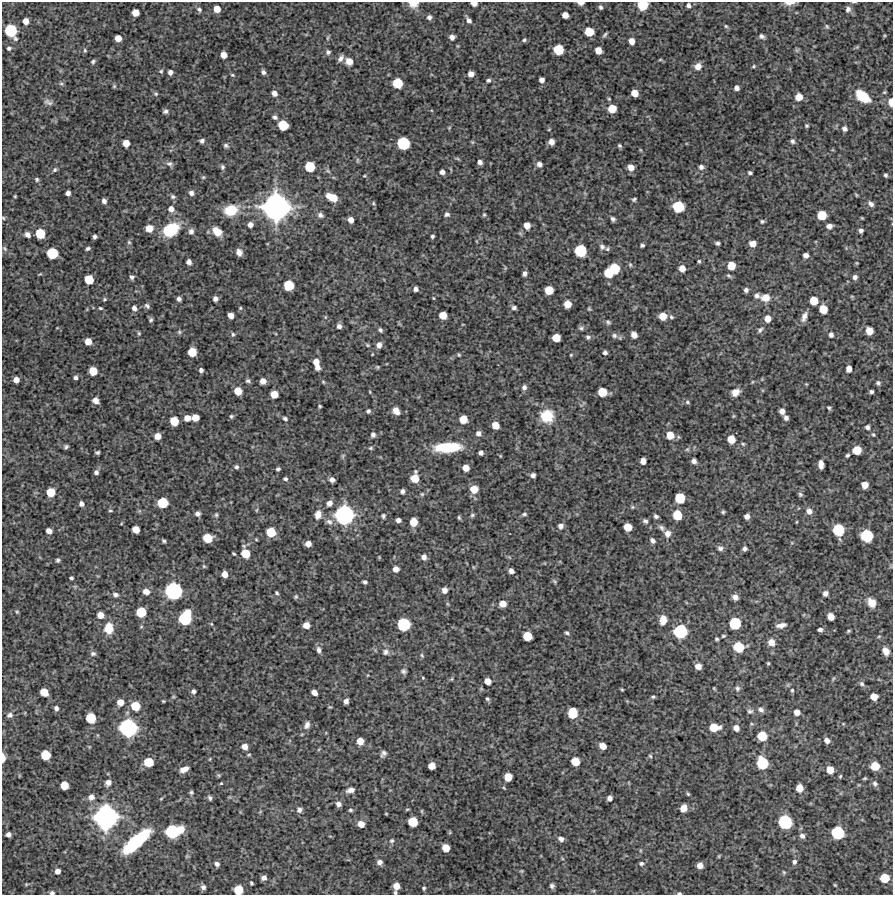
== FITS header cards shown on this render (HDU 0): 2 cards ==
NAXIS1  =                  891 /Length X axis
NAXIS2  =                  893 /Length Y axis

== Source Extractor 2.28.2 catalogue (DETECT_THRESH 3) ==
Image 891 x 893 px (HDU 0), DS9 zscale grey, 1 PNG px = 1 image px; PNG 895 x 897 px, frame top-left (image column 1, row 893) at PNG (2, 2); no overlay
Background 5100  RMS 210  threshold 641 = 3 sigma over >= 5 px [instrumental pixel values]
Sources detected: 463; all 463 listed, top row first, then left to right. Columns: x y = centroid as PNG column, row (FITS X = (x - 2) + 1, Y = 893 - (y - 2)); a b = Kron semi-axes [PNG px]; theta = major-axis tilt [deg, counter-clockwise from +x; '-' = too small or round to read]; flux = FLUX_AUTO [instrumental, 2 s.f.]
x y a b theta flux
474 3 5 4 - 8.5e+04
581 3 6 3 0 7.0e+04
789 3 11 4 1 8.0e+04
413 4 10 7 4 1.3e+05
642 5 7 7 - 4.3e+05
688 5 5 5 - 3.8e+04
601 7 5 4 - 3.0e+04
199 9 7 5 -30 3.3e+04
217 9 6 5 - 1.4e+05
848 9 8 7 - 5.3e+04
135 12 6 5 - 1.4e+05
565 15 5 5 - 1.0e+05
429 17 5 5 - 3.8e+04
469 20 6 4 -57 4.8e+04
26 21 5 5 - 1.1e+05
726 26 5 4 - 1.8e+04
827 26 6 5 - 2.2e+04
11 31 10 8 -63 6.2e+05
589 32 7 6 - 2.9e+05
605 35 7 4 43 2.6e+04
762 36 6 5 - 3.9e+04
452 37 5 5 - 5.8e+04
118 38 5 5 - 1.2e+05
524 40 5 4 - 2.1e+04
632 41 5 5 - 1.0e+05
9 48 5 4 - 2.8e+04
85 50 6 4 -88 2.0e+04
558 50 7 7 - 4.1e+05
598 50 6 5 - 1.3e+05
328 52 6 5 - 3.6e+04
223 55 6 5 - 1.1e+05
341 58 9 5 58 5.6e+04
660 60 5 3 - 1.3e+04
93 61 5 4 - 2.4e+04
349 61 7 7 - 1.1e+05
698 66 7 7 - 1.1e+05
753 66 5 4 - 1.7e+04
161 71 5 5 - 2.2e+04
170 72 5 4 - 5.1e+04
263 72 5 4 - 4.1e+04
471 74 5 5 - 8.0e+04
232 75 5 4 - 1.7e+04
488 80 5 4 - 2.7e+04
542 80 5 4 - 5.6e+04
397 83 7 7 - 3.9e+05
61 84 6 4 0 2.2e+04
114 86 5 4 - 1.8e+04
737 88 5 4 - 5.3e+04
884 92 5 4 - 1.6e+04
274 93 6 5 - 6.7e+04
634 93 6 5 - 1.5e+05
156 94 6 5 - 2.4e+04
862 96 13 8 -36 4.2e+05
799 97 6 6 - 1.5e+05
48 102 12 6 -25 4.7e+04
891 102 7 4 -89 1.3e+05
612 109 7 6 - 2.2e+05
165 111 6 5 - 3.7e+04
275 117 6 5 - 3.6e+04
283 125 7 7 - 3.9e+05
807 126 4 4 - 2.1e+04
449 128 5 3 - 1.2e+04
549 129 4 3 - 1.0e+04
845 129 7 6 - 4.5e+04
202 141 5 4 - 4.0e+04
792 141 6 5 - 3.5e+04
472 142 6 3 -71 1.4e+04
551 142 5 5 - 7.7e+04
126 143 6 5 - 1.4e+05
403 143 8 8 - 7.1e+05
226 145 6 4 -32 3.1e+04
620 146 5 4 - 2.3e+04
457 158 6 4 -20 1.7e+04
357 160 6 4 90 2.0e+04
480 162 5 4 - 5.3e+04
169 164 10 6 -19 4.5e+04
539 164 6 5 - 5.9e+04
222 167 6 5 - 2.8e+04
310 167 7 7 - 3.9e+05
631 167 6 5 - 1.1e+05
701 167 7 6 - 4.6e+04
55 170 6 4 51 2.6e+04
442 172 5 4 - 5.2e+04
750 173 4 3 - 2.9e+04
885 175 4 3 - 2.5e+04
364 176 5 3 - 1.3e+04
203 177 5 4 - 1.7e+04
37 179 6 5 - 2.5e+04
68 193 5 4 - 5.1e+04
191 193 6 6 - 4.9e+04
15 196 3 3 - 1.4e+04
173 197 8 6 -25 3.3e+04
332 197 10 6 -25 2.4e+05
634 199 4 4 - 2.3e+04
104 201 6 5 - 4.9e+04
373 203 5 4 - 1.6e+04
871 204 8 5 -41 5.0e+04
276 207 19 19 - 3.8e+06
678 207 8 7 - 5.3e+05
171 209 7 6 - 8.4e+04
231 210 14 11 16 3.6e+05
447 214 6 5 - 3.8e+04
320 215 8 6 -24 4.6e+04
484 215 5 4 - 1.9e+04
822 215 7 6 - 2.9e+05
3 218 5 4 - 1.6e+04
613 219 5 4 - 3.4e+04
351 220 5 5 - 8.6e+04
762 221 5 5 - 2.3e+04
250 225 5 5 - 7.0e+04
527 225 6 5 - 1.1e+05
829 226 6 5 - 6.6e+04
149 228 7 7 - 1.5e+05
171 230 16 12 31 6.2e+05
191 231 7 7 - 5.3e+04
217 231 10 7 -41 1.8e+05
861 231 4 4 - 3.8e+04
40 233 7 6 - 3.6e+05
27 234 6 5 - 6.3e+04
432 236 4 3 - 2.4e+04
95 237 4 4 - 3.6e+04
129 242 6 5 - 2.2e+04
717 243 5 4 - 2.9e+04
753 244 6 5 - 1.1e+05
642 245 4 3 - 2.6e+04
602 247 8 7 - 4.2e+04
5 248 7 5 -56 2.6e+04
88 248 6 4 31 2.9e+04
607 249 7 5 34 2.6e+04
581 251 8 8 - 5.8e+05
239 252 7 6 - 7.0e+04
52 253 8 7 - 4.8e+05
806 255 5 5 - 6.2e+04
699 261 4 4 - 1.9e+04
189 262 5 4 - 5.5e+04
630 265 6 4 -70 1.9e+04
731 266 6 6 - 2.2e+05
682 268 5 5 - 1.1e+05
614 269 7 7 - 4.2e+05
525 273 5 4 - 4.6e+04
608 273 7 6 - 2.9e+05
729 276 7 4 -37 2.3e+04
132 277 5 5 - 3.6e+04
855 277 6 5 - 4.7e+04
89 279 7 6 - 2.8e+05
289 285 7 7 - 4.2e+05
416 289 5 4 - 4.7e+04
549 290 6 6 - 2.5e+05
746 290 5 5 - 4.2e+04
757 296 7 6 - 4.8e+04
852 296 5 3 - 1.3e+04
433 298 5 3 - 1.2e+04
765 298 11 9 0 1.5e+05
104 299 5 4 - 1.8e+04
179 299 4 4 - 3.9e+04
215 299 5 5 - 5.4e+04
814 301 6 6 - 2.4e+05
567 304 6 6 - 1.6e+05
147 306 7 5 -47 3.3e+04
100 308 5 4 - 1.8e+04
134 308 6 5 - 5.4e+04
240 308 5 4 - 1.6e+04
514 308 5 4 - 3.6e+04
589 309 5 4 - 1.7e+04
823 309 6 6 - 2.2e+05
231 315 5 5 - 9.3e+04
443 315 6 6 - 1.8e+05
663 316 6 6 - 1.9e+05
671 317 6 5 - 2.4e+04
804 317 14 6 70 8.1e+04
768 319 7 6 - 1.2e+05
151 320 5 4 - 2.6e+04
608 322 7 5 -37 2.8e+04
339 326 6 5 - 4.8e+04
581 328 8 5 9 3.2e+04
380 330 5 4 - 2.9e+04
760 330 9 6 42 3.7e+04
869 331 7 6 - 1.2e+05
179 332 5 5 - 2.1e+04
139 333 5 4 - 1.8e+04
233 334 6 4 79 2.4e+04
634 335 6 5 - 7.8e+04
831 335 7 6 - 4.0e+04
614 336 8 7 - 4.3e+04
588 337 6 6 - 3.2e+04
556 338 6 6 - 2.2e+05
88 341 6 5 - 1.3e+05
367 345 6 4 -22 2.0e+04
379 345 7 6 - 6.5e+04
192 352 7 6 - 2.6e+05
605 353 5 4 - 3.5e+04
372 354 4 3 - 1.0e+04
459 355 5 4 - 1.7e+04
571 355 4 3 - 1.4e+04
316 362 7 6 - 1.1e+05
317 367 6 5 - 7.1e+04
377 367 6 4 -21 1.9e+04
849 369 6 5 - 9.3e+04
201 370 4 4 - 3.8e+04
93 371 6 6 - 2.1e+05
76 378 5 4 - 3.3e+04
16 380 5 5 - 9.2e+04
248 381 6 5 - 2.9e+04
263 381 5 5 - 8.4e+04
323 382 5 4 - 1.7e+04
878 383 6 5 - 3.1e+04
806 384 4 4 - 1.2e+04
524 387 6 6 - 4.9e+04
238 391 6 6 - 1.7e+05
370 392 5 3 - 1.2e+04
602 392 7 6 - 2.9e+05
735 392 9 7 27 1.1e+05
871 392 4 4 - 2.8e+04
274 394 6 6 - 1.8e+05
96 401 6 5 - 7.2e+04
687 402 6 5 - 2.6e+04
320 406 3 3 - 1.7e+04
829 408 5 4 - 2.1e+04
368 411 5 4 - 3.0e+04
396 411 8 6 -49 1.0e+05
782 411 5 5 - 7.6e+04
231 416 5 5 - 2.2e+04
547 416 13 13 - 3.9e+05
733 416 6 3 71 1.4e+04
187 418 6 5 - 1.1e+05
195 418 6 5 - 1.5e+05
786 418 5 4 - 5.0e+04
285 419 6 5 - 2.9e+04
463 419 6 6 - 2.0e+05
174 421 7 6 - 2.6e+05
495 425 6 5 - 1.7e+05
867 427 5 5 - 4.0e+04
478 433 6 6 - 5.4e+04
373 435 6 6 - 4.2e+04
670 435 7 6 - 1.9e+05
873 435 5 4 - 1.9e+04
158 436 5 5 - 1.1e+05
731 439 7 6 - 2.0e+05
743 444 5 5 - 2.1e+04
66 447 4 4 - 2.7e+04
447 447 25 9 3 6.9e+05
371 448 5 4 - 2.1e+04
687 449 6 5 - 2.2e+04
857 450 7 7 - 1.7e+05
97 452 4 3 - 2.5e+04
481 453 5 4 - 4.2e+04
847 455 4 4 - 2.5e+04
343 456 7 4 60 2.2e+04
643 461 5 5 - 8.5e+04
694 461 5 4 - 5.1e+04
821 464 8 5 -87 8.9e+04
236 467 6 5 - 3.4e+04
466 468 5 5 - 1.2e+05
278 469 4 4 - 2.7e+04
96 472 5 5 - 3.7e+04
533 475 4 4 - 4.7e+04
415 478 8 6 85 2.3e+05
285 479 5 5 - 2.9e+04
332 480 5 5 - 6.0e+04
865 485 6 5 - 1.2e+05
474 489 7 7 - 1.9e+05
402 491 5 4 - 4.3e+04
51 492 7 6 - 2.7e+05
422 494 5 5 - 1.9e+04
800 494 6 5 - 2.8e+04
680 498 7 7 - 4.1e+05
162 503 7 7 - 4.4e+05
329 503 7 6 - 6.6e+04
81 504 5 5 - 5.1e+04
632 507 6 5 - 2.0e+04
110 510 5 3 - 1.7e+04
809 511 7 6 - 7.8e+04
723 512 4 4 - 2.1e+04
198 514 6 6 - 4.5e+04
524 514 6 4 7 2.6e+04
216 515 7 5 77 2.5e+04
318 515 10 7 74 1.1e+05
344 515 14 13 - 1.8e+06
472 515 6 5 - 2.4e+04
677 515 7 6 - 3.2e+05
383 516 5 4 - 2.7e+04
656 516 5 4 - 3.4e+04
747 516 5 5 - 6.5e+04
459 517 6 4 -64 2.1e+04
398 520 4 4 - 5.3e+04
645 521 6 5 - 3.6e+04
329 522 10 8 -29 6.3e+04
414 522 6 6 - 2.2e+05
796 522 4 3 - 1.1e+04
561 526 7 6 - 5.2e+04
628 527 6 6 - 2.0e+05
661 528 9 5 -46 4.2e+04
136 529 6 5 - 1.5e+05
838 530 8 8 - 5.8e+05
49 531 5 5 - 7.9e+04
271 532 7 7 - 3.4e+05
667 534 7 7 - 9.3e+04
867 536 8 8 - 6.7e+05
207 538 7 6 - 2.9e+05
164 541 4 4 - 2.4e+04
653 541 6 5 - 4.8e+04
308 544 5 5 - 8.8e+04
720 548 7 6 - 4.4e+04
745 549 4 4 - 3.9e+04
245 553 8 6 -68 2.7e+05
234 554 4 2 - 1.6e+04
424 557 6 6 - 6.5e+04
58 560 5 5 - 2.6e+04
204 566 5 4 - 1.7e+04
473 567 6 3 -71 1.3e+04
396 569 5 5 - 8.0e+04
511 571 5 4 - 6.3e+04
224 574 6 5 - 1.1e+05
71 578 4 3 - 2.3e+04
554 581 8 4 -45 2.3e+04
365 582 5 3 - 3.2e+04
444 590 6 5 - 7.6e+04
173 591 11 11 - 1.4e+06
146 592 7 6 - 1.0e+05
277 593 5 4 - 2.1e+04
825 593 6 6 - 5.3e+04
115 595 7 6 - 3.9e+04
296 597 6 5 - 2.1e+04
735 597 5 5 - 6.6e+04
871 603 11 9 -59 1.4e+05
448 604 6 4 -70 1.6e+04
502 604 7 6 - 1.3e+05
17 612 6 4 70 1.8e+04
141 612 7 7 - 3.6e+05
100 615 6 6 - 1.0e+05
831 616 6 5 - 1.4e+05
185 618 12 8 66 8.0e+05
663 620 8 6 81 1.6e+05
735 623 8 8 - 5.8e+05
211 624 4 4 - 1.4e+04
404 624 9 8 - 7.1e+05
306 625 6 5 - 1.1e+05
781 625 10 5 10 7.1e+04
109 628 13 10 89 2.2e+05
820 630 5 4 - 3.9e+04
680 631 9 9 - 8.4e+05
848 631 4 3 - 1.9e+04
567 633 5 4 - 2.6e+04
527 636 7 6 - 2.9e+05
723 636 5 4 - 1.9e+04
879 636 5 3 - 1.6e+04
717 639 4 3 - 2.2e+04
771 642 7 7 - 1.2e+05
739 647 8 7 - 4.4e+05
319 650 9 6 -78 5.5e+04
886 651 10 7 -65 9.8e+04
386 652 9 8 - 5.9e+04
93 654 7 6 - 3.8e+04
422 655 6 4 -70 2.0e+04
768 663 3 3 - 1.6e+04
698 666 6 5 - 9.2e+04
403 671 7 6 - 3.4e+04
423 678 3 3 - 1.4e+04
452 679 5 4 - 1.5e+04
833 679 6 4 71 1.8e+04
488 681 5 5 - 1.2e+05
862 684 7 6 - 3.5e+04
714 688 5 3 - 1.2e+04
737 688 7 6 - 3.6e+04
622 690 3 3 - 1.5e+04
792 690 5 4 - 2.0e+04
193 691 4 4 - 3.9e+04
44 692 7 6 - 1.8e+05
314 693 6 4 -36 8.2e+04
173 697 6 4 18 1.5e+04
653 697 5 4 - 2.1e+04
874 697 6 5 - 1.6e+05
487 699 5 4 - 2.3e+04
163 701 3 3 - 1.5e+04
346 701 5 4 - 5.7e+04
120 702 7 6 - 1.3e+05
135 706 7 7 - 3.0e+05
330 707 6 3 -17 1.4e+04
56 708 6 5 - 4.3e+04
761 710 8 6 -29 5.0e+04
750 711 8 6 5 3.7e+04
797 712 6 6 - 8.7e+04
572 713 8 7 - 3.2e+05
10 715 8 6 21 4.7e+04
91 718 7 7 - 3.7e+05
843 724 5 3 - 1.1e+04
307 725 11 7 66 6.8e+04
714 727 9 7 1 2.7e+05
128 728 12 12 - 1.6e+06
736 728 6 5 - 9.3e+04
762 736 7 7 - 3.4e+05
827 740 6 5 - 7.4e+04
360 741 6 6 - 1.3e+05
603 746 6 5 - 1.3e+05
244 747 6 6 - 9.8e+04
383 754 8 5 52 4.5e+04
45 755 7 7 - 3.3e+05
249 755 6 3 20 1.7e+04
650 756 5 4 - 1.9e+04
3 758 9 4 -88 8.4e+04
210 759 5 3 - 1.2e+04
575 761 6 6 - 2.5e+05
149 762 7 6 - 3.1e+05
762 763 9 8 - 5.8e+05
432 766 6 5 - 1.4e+05
875 766 7 6 - 2.7e+05
184 769 10 6 24 9.1e+04
830 770 6 6 - 1.6e+05
219 775 6 5 - 2.0e+04
840 776 4 3 - 1.7e+04
508 777 6 6 - 2.2e+05
865 778 5 3 - 1.7e+04
108 783 7 6 - 7.2e+04
221 783 4 3 - 1.3e+04
875 783 8 6 -66 4.3e+04
64 785 6 6 - 2.1e+05
799 788 6 6 - 1.7e+05
350 790 9 5 14 7.2e+04
191 792 5 4 - 2.4e+04
688 794 6 4 -53 2.0e+04
91 797 7 7 - 8.1e+04
210 798 7 5 -65 3.1e+04
610 798 5 4 - 6.4e+04
338 804 6 6 - 5.7e+04
683 808 6 5 - 1.4e+05
299 810 7 6 - 4.5e+04
350 810 5 4 - 2.1e+04
386 814 3 2 - 1.1e+04
106 817 17 17 - 2.8e+06
413 822 7 6 - 3.4e+05
785 822 9 9 - 8.4e+05
361 824 6 5 - 1.2e+05
180 829 8 7 - 1.6e+05
172 832 10 9 - 8.2e+05
837 833 9 8 - 7.3e+05
8 834 5 4 - 5.0e+04
802 836 7 6 - 5.1e+04
561 839 6 5 - 5.4e+04
136 841 27 8 41 1.4e+06
392 841 7 5 43 2.9e+04
446 848 6 6 - 1.8e+05
719 856 5 3 - 1.3e+04
380 862 6 6 - 6.0e+04
794 862 7 6 - 4.1e+04
641 863 6 5 - 3.2e+04
217 864 6 5 - 4.9e+04
700 865 6 5 - 8.9e+04
57 871 5 5 - 6.6e+04
521 871 5 4 - 1.4e+04
784 872 5 4 - 1.9e+04
264 878 5 4 - 5.8e+04
885 878 7 6 - 3.0e+05
251 883 4 3 - 2.2e+04
26 884 5 4 - 1.4e+04
835 885 4 3 - 1.4e+04
396 886 6 5 - 1.3e+05
552 886 5 4 - 3.7e+04
203 887 6 5 - 4.5e+04
424 888 4 3 - 2.0e+04
238 890 7 6 - 3.0e+05
395 892 5 4 - 2.1e+04
52 893 5 4 - 3.4e+04
679 893 5 4 - 2.4e+04
At the frame edge (FLAGS 8, measured only in part): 12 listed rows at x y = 474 3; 581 3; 789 3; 413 4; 642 5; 848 9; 891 102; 3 218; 3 758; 238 890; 52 893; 679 893